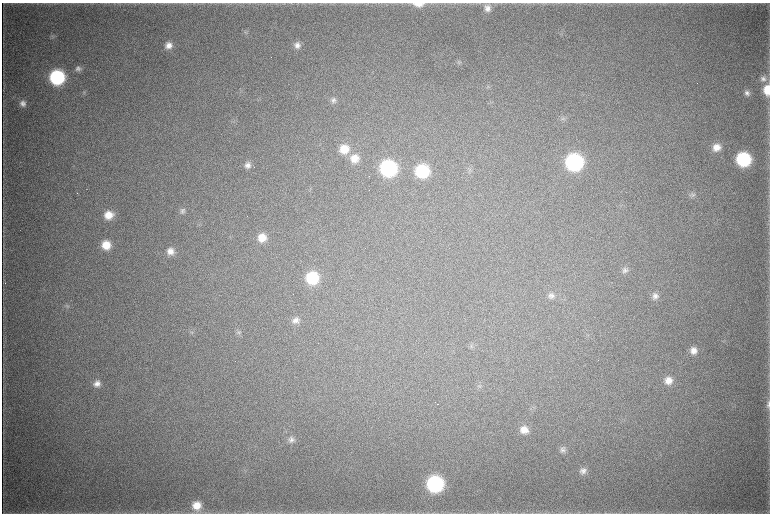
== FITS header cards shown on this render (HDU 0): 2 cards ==
NAXIS1  =                 1536 / length of data axis 1
NAXIS2  =                 1023 / length of data axis 2

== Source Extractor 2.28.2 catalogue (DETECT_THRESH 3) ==
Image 1536 x 1023 px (HDU 0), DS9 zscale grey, zoomed out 1/2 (1 PNG px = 2 x 2 image px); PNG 772 x 516 px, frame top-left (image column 1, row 1022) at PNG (2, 3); no overlay
Background 4550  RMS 39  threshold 116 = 3 sigma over >= 5 px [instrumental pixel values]
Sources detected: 55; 3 cannot appear on this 1/2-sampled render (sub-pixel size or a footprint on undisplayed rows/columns) and are not listed; the other 52 listed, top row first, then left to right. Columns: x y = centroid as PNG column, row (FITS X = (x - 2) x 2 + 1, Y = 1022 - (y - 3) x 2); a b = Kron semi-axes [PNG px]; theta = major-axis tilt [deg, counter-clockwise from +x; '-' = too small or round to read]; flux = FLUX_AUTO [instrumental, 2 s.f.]
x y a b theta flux
418 4 12 6 0 8.5e+04
487 8 9 9 - 5.8e+04
245 32 5 2 - 9.1e+03
52 36 6 4 -62 1.4e+04
169 45 9 8 - 6.8e+04
297 45 8 8 - 5.1e+04
459 62 7 5 75 1.7e+04
78 69 8 7 - 3.2e+04
57 77 10 10 - 1.0e+06
763 79 9 8 - 3.8e+04
488 86 4 4 - 1.0e+04
767 90 10 7 -88 1.5e+05
747 93 7 7 - 3.5e+04
333 100 8 7 - 3.3e+04
23 103 8 7 - 4.3e+04
563 118 8 4 -3 1.7e+04
716 147 9 9 - 8.8e+04
344 149 11 10 - 1.6e+05
354 158 11 11 - 1.1e+05
743 159 10 9 - 8.8e+05
574 162 11 10 - 1.7e+06
248 165 9 8 - 5.2e+04
388 168 10 10 - 1.4e+06
422 171 10 9 - 6.1e+05
87 189 2 1 - 1.9e+03
692 195 9 6 0 2.6e+04
182 211 8 7 - 2.9e+04
109 215 9 8 - 1.2e+05
262 238 9 9 - 1.1e+05
106 245 9 9 - 1.5e+05
170 251 9 9 - 7.3e+04
625 270 8 8 - 3.4e+04
312 278 10 10 - 4.5e+05
551 296 8 7 - 3.4e+04
655 296 9 8 - 4.5e+04
67 306 8 4 -4 1.5e+04
295 320 9 8 - 4.8e+04
192 332 6 2 81 9.4e+03
238 332 7 6 - 1.9e+04
472 346 7 5 -84 1.8e+04
693 350 9 8 - 6.6e+04
668 381 9 9 - 8.4e+04
97 384 9 8 - 6.1e+04
478 386 5 2 - 9.3e+03
437 404 2 1 - 6.5e+03
768 404 11 5 89 2.9e+04
524 430 9 9 - 8.6e+04
291 440 9 8 - 3.9e+04
563 450 8 8 - 3.2e+04
583 471 9 8 - 4.3e+04
435 484 11 10 - 1.4e+06
197 505 10 10 - 1.3e+05
At the frame edge (FLAGS 8, measured only in part): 3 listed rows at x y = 418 4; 767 90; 768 404
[3 sub-pixel or undisplayed-footprint detections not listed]